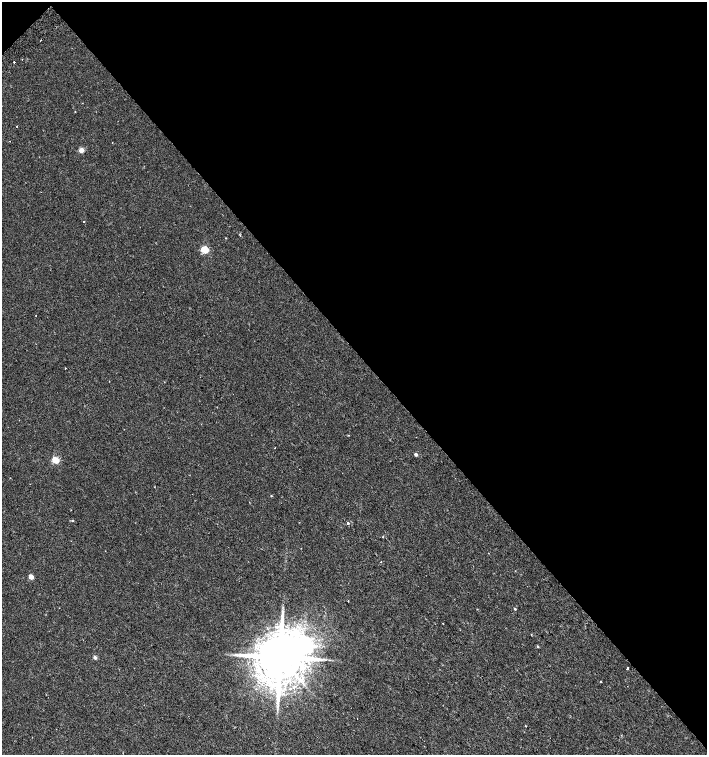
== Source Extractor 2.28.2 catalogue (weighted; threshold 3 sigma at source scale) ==
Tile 3 of 4 x 4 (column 3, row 1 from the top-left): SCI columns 2998-4406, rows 4553-6058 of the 6060 x 6084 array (HDU 1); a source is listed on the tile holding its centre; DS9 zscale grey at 2 x 2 block average (1 PNG px = mean of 2 x 2 image px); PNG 709 x 757 px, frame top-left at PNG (2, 2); no overlay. Shown black and unused: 47% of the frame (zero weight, under 2 of 3 exposures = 2% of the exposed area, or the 3 px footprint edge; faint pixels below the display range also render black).
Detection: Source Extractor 2.28.2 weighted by HDU 2 'WHT'; one run over the whole footprint, this tile lists its part. Background 0.00358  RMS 0.0025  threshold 0.0114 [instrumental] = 3 sigma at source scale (4.5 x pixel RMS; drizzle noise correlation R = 1.50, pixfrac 1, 0.0396/0.0396 arcsec/px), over >= 5 px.
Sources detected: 33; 1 inside a brighter object's white glare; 3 cosmic-ray / hot-pixel residue — not listed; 1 inside a brighter listed object's ellipse — not listed separately; the other 28 listed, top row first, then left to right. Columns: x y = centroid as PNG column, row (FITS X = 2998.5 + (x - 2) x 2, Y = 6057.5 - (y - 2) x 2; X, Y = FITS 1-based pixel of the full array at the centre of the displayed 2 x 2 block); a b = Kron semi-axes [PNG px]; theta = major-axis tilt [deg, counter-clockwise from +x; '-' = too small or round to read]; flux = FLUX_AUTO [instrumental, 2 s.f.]
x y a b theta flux
14 61 2 2 - 5.6
17 126 2 2 - 0.41
81 150 3 3 - 8.5
83 222 2 2 - 0.64
226 238 2 2 - 0.26
204 250 3 3 - 27
36 315 2 2 - 0.43
65 368 2 2 - 0.34
275 448 2 2 - 0.27
416 454 2 2 - 2
55 460 3 3 - 20
271 496 3 2 - 0.38
72 521 3 2 - 0.46
348 523 2 2 - 5.7
383 537 2 2 - 0.73
381 562 2 2 - 0.24
31 577 3 3 - 8.2
348 601 2 2 - 0.67
515 609 3 2 - 0.55
282 613 5 2 - 0.95
537 647 3 2 - 0.67
280 657 11 10 - 4500
95 658 5 4 - 0.96
627 668 2 2 - 1.9
259 670 28 7 -61 16
601 682 3 2 - 0.26
277 707 3 2 - 0.63
357 718 2 2 - 0.24
Diffuse or blended objects may show on this block-average render without a row.